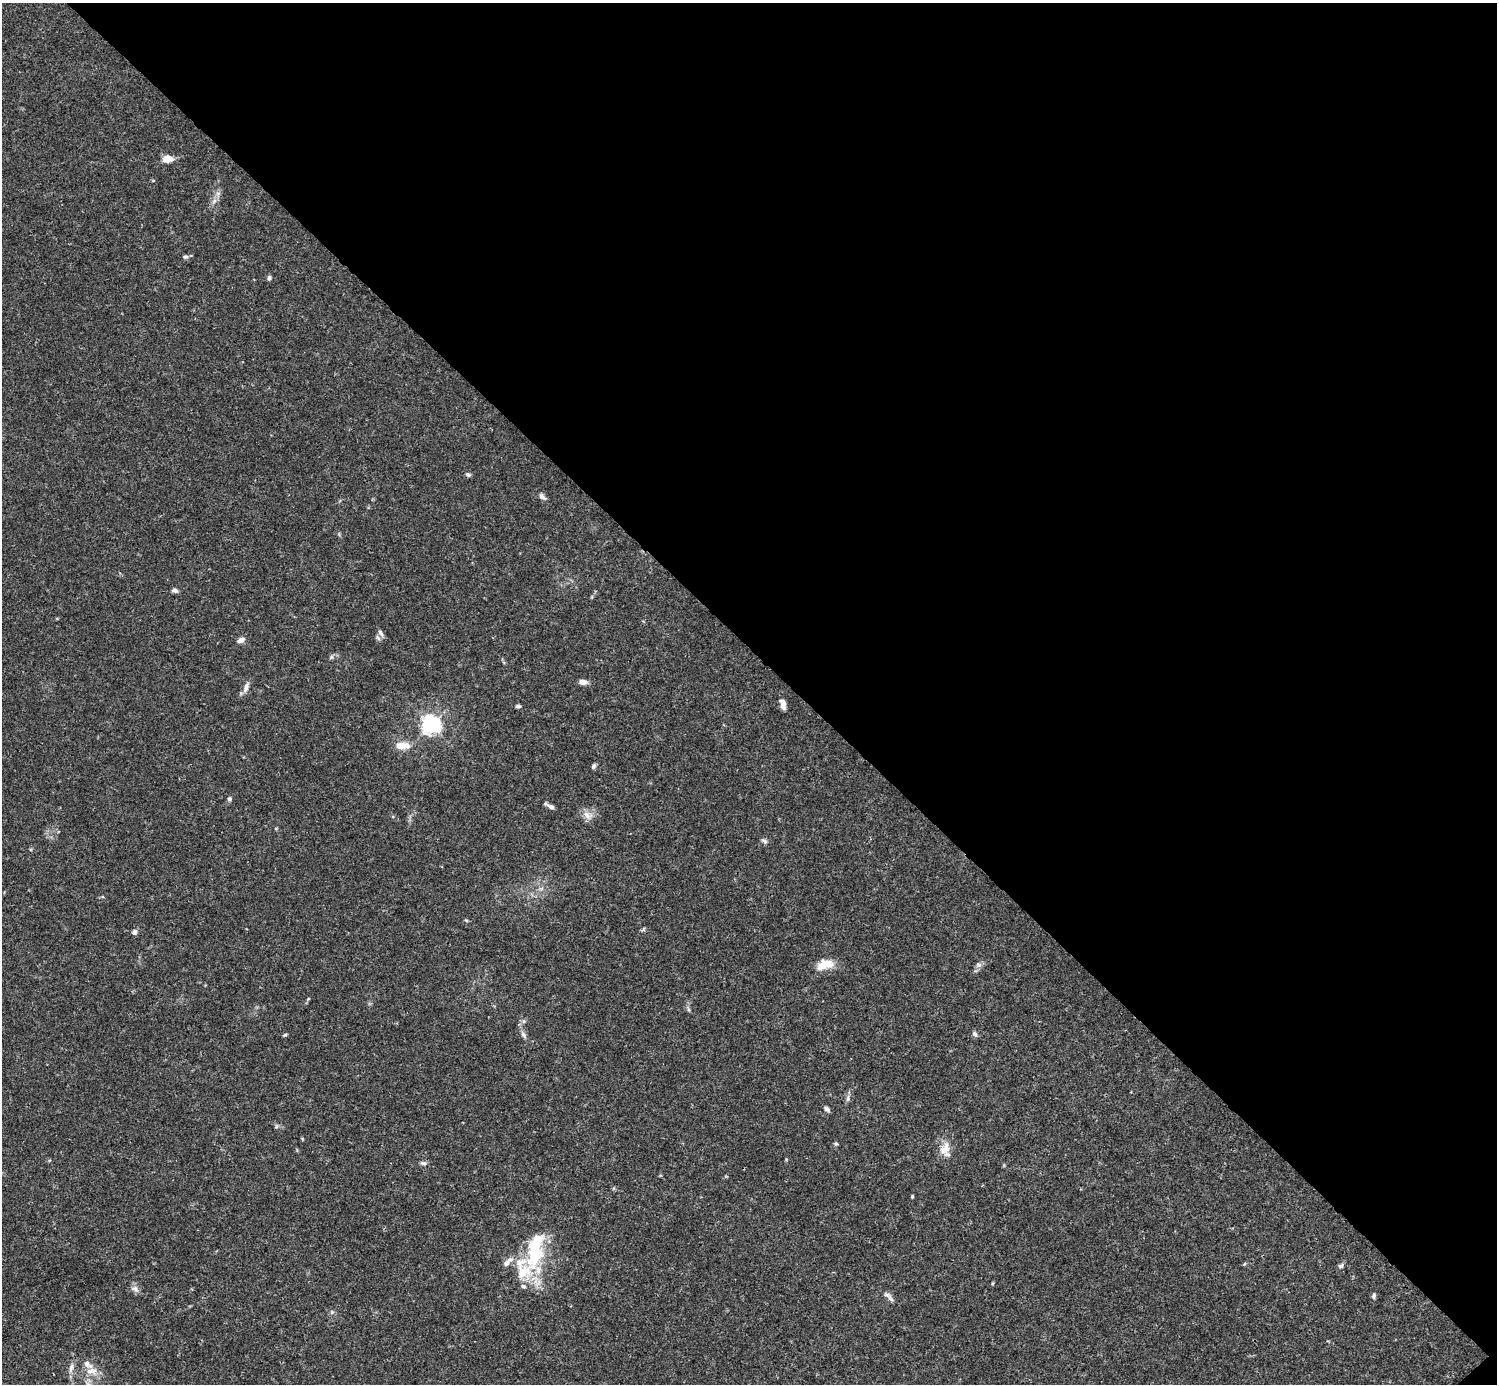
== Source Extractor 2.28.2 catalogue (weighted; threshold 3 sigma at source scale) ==
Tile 8 of 4 x 4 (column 4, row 2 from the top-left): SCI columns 4485-5979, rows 2920-4301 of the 5982 x 5981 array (HDU 1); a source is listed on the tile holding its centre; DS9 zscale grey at full resolution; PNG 1499 x 1386 px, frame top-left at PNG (2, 3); no overlay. Shown black and unused: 47% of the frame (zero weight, under 3 of 4 exposures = <1% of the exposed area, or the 3 px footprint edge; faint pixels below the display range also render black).
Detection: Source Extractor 2.28.2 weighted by HDU 2 'WHT'; one run over the whole footprint, this tile lists its part. Background 0.0165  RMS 0.0022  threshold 0.00975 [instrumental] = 3 sigma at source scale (4.5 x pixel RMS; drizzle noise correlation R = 1.50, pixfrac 1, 0.05/0.05 arcsec/px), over >= 5 px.
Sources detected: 51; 1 inside a brighter object's white glare — not listed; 5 inside a brighter listed object's ellipse — not listed separately; the other 45 listed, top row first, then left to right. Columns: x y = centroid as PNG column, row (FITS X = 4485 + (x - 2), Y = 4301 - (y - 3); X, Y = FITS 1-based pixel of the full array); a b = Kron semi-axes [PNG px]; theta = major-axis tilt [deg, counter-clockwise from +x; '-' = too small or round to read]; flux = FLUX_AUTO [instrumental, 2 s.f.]
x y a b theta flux
167 159 12 9 1 1.9
214 201 8 5 46 0.66
185 256 7 6 - 0.45
269 278 6 5 - 0.43
468 474 7 5 -26 0.4
542 497 11 6 -46 0.73
175 590 6 5 - 0.7
381 633 11 5 -60 0.74
241 640 8 5 22 1
331 657 6 4 89 0.34
583 682 9 6 -5 1.1
246 687 13 6 71 1
783 704 12 6 -79 1.4
518 706 5 4 - 0.47
431 725 6 6 - 99
401 745 18 8 3 2.7
594 766 6 5 - 0.46
229 799 6 5 - 0.42
551 806 10 5 -27 0.86
587 815 12 8 -46 1.5
764 841 9 5 -33 0.5
134 932 7 6 - 0.67
827 963 19 10 -20 2.4
979 965 6 5 - 0.46
308 999 5 3 - 0.17
688 1009 6 4 -71 0.34
524 1021 6 4 -90 0.35
975 1034 7 5 -56 0.59
285 1035 5 4 - 0.25
523 1035 9 6 -46 0.61
848 1099 9 4 81 0.51
827 1109 7 5 -49 0.61
276 1127 6 4 20 0.29
836 1144 6 4 70 0.32
945 1150 21 13 -84 2.6
423 1163 9 5 -9 0.49
912 1196 4 3 - 0.23
1244 1264 5 3 - 0.2
1341 1266 7 6 - 0.46
523 1269 57 33 26 13
135 1289 9 7 -17 0.91
887 1295 13 5 -20 0.79
1373 1296 7 5 76 0.44
71 1368 12 5 71 0.87
92 1371 17 8 3 1.8